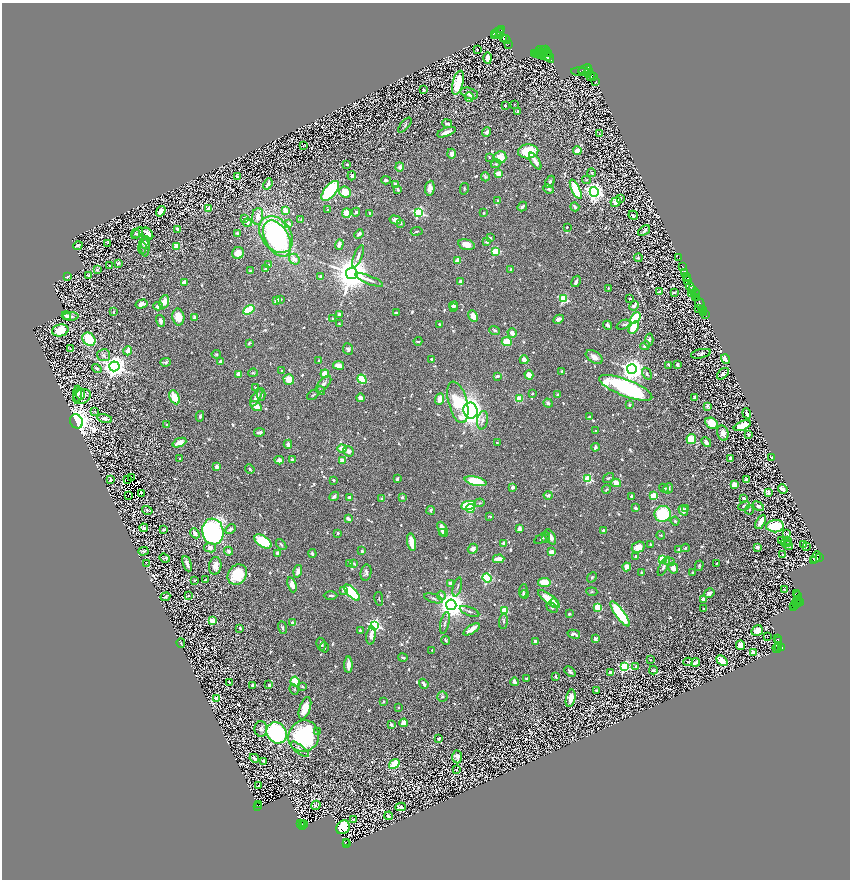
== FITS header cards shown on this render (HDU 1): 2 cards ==
NAXIS1  =                 1696
NAXIS2  =                 1755

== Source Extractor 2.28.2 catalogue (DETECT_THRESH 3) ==
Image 1696 x 1755 px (HDU 1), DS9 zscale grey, zoomed out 1/2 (1 PNG px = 2 x 2 image px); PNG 852 x 882 px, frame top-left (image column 1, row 1754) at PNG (2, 3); each listed source drawn as its Kron ellipse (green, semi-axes under 4 px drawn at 4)
Background 0.695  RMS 0.019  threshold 0.0564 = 3 sigma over >= 5 px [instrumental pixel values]
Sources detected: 1301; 169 cannot appear on this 1/2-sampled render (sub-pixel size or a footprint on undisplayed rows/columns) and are neither listed nor drawn; of the other 1132, the 500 brightest by FLUX_AUTO listed and drawn (632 fainter detections omitted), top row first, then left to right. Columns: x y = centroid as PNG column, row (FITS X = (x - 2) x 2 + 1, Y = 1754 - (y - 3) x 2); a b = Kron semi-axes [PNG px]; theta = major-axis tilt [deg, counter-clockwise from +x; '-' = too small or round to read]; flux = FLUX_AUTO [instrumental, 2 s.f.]
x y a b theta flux
501 29 2 1 - 14
497 32 7 3 19 81
500 32 2 1 - 130
494 35 3 2 - 78
497 35 3 2 - 98
500 36 3 3 - 9.7
503 39 3 2 - 99
506 39 5 2 - 230
508 44 2 2 - 50
477 49 2 2 - 11
546 49 3 1 - 44
543 50 4 2 - 240
541 53 7 2 -66 490
547 53 2 1 - 9.7
534 54 2 1 - 33
538 54 4 1 - 18
536 55 2 1 - 86
544 55 4 2 - 120
547 56 4 3 - 120
488 58 6 4 -89 23
550 58 5 2 - 150
585 69 7 3 22 1200
589 70 2 1 - 270
581 72 9 3 -5 240
587 73 4 3 - 190
591 76 3 3 - 51
594 77 4 2 - 190
596 81 2 1 - 75
458 83 12 5 75 110
424 90 2 2 - 19
469 93 9 5 -18 20
469 97 5 3 - 5.8
514 104 2 2 - 4.1
505 106 2 2 - 6.5
518 111 2 2 - 6.4
447 124 5 3 - 8.2
405 125 9 3 50 5.5
446 132 10 3 19 29
486 132 5 4 - 11
599 134 3 2 - 3.9
303 145 3 2 - 4.4
577 150 4 4 - 26
528 151 10 7 5 98
451 154 5 4 - 18
489 157 3 2 - 4.2
500 157 6 6 - 58
535 161 9 3 -57 30
347 164 2 2 - 12
496 164 5 4 - 5.4
400 167 4 4 - 9.5
592 173 4 3 - 4.4
499 174 3 3 - 53
352 176 4 4 - 11
237 177 4 2 - 7.1
485 177 4 4 - 4.5
386 180 4 3 - 9.2
586 180 4 4 - 4.8
550 182 6 3 59 14
268 184 6 2 68 15
396 184 4 3 - 11
430 188 7 4 85 22
398 189 3 2 - 9.8
464 189 6 2 77 4.2
549 189 5 4 - 6
576 189 10 3 -64 220
330 191 12 6 50 430
345 192 6 5 - 69
594 192 5 4 - 2000
620 198 2 2 - 4.1
498 201 3 3 - 12
616 202 5 4 - 23
522 207 5 3 - 12
575 207 5 3 - 12
209 209 3 3 - 32
286 210 4 3 - 48
327 210 2 2 - 4.1
161 211 5 3 - 49
356 212 4 4 - 9.3
419 212 4 4 - 400
346 213 5 4 - 57
370 213 3 3 - 9.1
483 213 2 2 - 6.5
633 215 5 2 - 5.8
258 216 8 5 84 27
245 219 3 3 - 4.3
301 220 2 2 - 4.5
395 220 6 4 -14 23
247 222 4 4 - 13
289 223 2 2 - 20
400 223 3 3 - 7.9
567 227 2 2 - 5.6
178 229 4 2 - 9.2
417 231 6 3 8 4.8
644 231 7 3 37 10
137 233 7 2 48 7
237 233 3 2 - 5.4
136 234 4 3 - 4.7
148 234 7 4 -50 45
276 234 20 14 -52 640
359 234 5 3 - 11
490 238 4 3 - 7.5
277 239 20 11 -61 440
145 242 6 5 - 9.8
487 242 2 2 - 35
107 243 2 1 - 21
78 245 5 3 - 21
339 245 5 3 - 22
466 245 8 5 -14 37
177 246 3 3 - 120
142 248 6 3 87 4.1
145 248 9 4 -89 14
495 251 3 3 - 160
238 253 6 6 - 34
358 256 12 3 68 14
638 258 4 3 - 5.2
679 258 3 1 - 11
294 259 5 5 - 28
457 261 4 3 - 35
118 263 3 3 - 8.6
268 265 4 3 - 6
109 266 2 2 - 7.2
682 266 3 2 - 41
265 269 3 3 - 9
511 269 3 3 - 7.5
97 270 4 3 - 6.1
250 271 3 3 - 5
685 272 4 2 - 790
352 274 5 5 - 12000
68 276 4 2 - 18
89 276 4 3 - 14
687 276 2 1 - 100
321 277 4 3 - 12
688 278 3 2 - 180
369 280 14 3 -21 18
576 281 6 3 59 11
687 281 2 1 - 24
185 282 4 3 - 34
460 282 4 3 - 13
690 287 4 2 - 240
608 288 2 2 - 4.5
693 289 2 2 - 99
659 292 3 3 - 21
674 292 3 2 - 5
695 293 5 2 - 66
692 294 4 2 - 120
695 297 3 1 - 220
697 297 2 2 - 180
630 298 2 2 - 8.7
280 299 4 3 - 6.2
563 299 3 3 - 290
277 301 3 3 - 34
164 302 7 4 70 39
700 303 7 2 -66 960
141 304 6 4 15 21
158 306 4 4 - 20
454 306 4 3 - 13
634 306 5 3 - 16
454 308 2 2 - 5.5
699 308 2 1 - 76
702 309 2 2 - 340
249 310 6 3 33 140
113 312 4 3 - 4.6
704 312 3 1 - 92
396 313 4 2 - 7.7
339 314 3 3 - 16
705 315 2 2 - 190
66 316 4 3 - 11
71 316 8 4 2 6.6
473 316 6 4 -63 41
178 317 8 6 -79 70
195 318 3 3 - 15
635 318 6 4 50 170
332 319 2 2 - 12
558 319 6 4 26 12
160 321 6 3 -73 18
339 324 3 2 - 4.1
440 324 3 3 - 5.5
608 325 4 3 - 12
623 325 7 4 24 8.4
634 327 7 4 57 150
60 330 8 6 13 98
495 330 5 3 - 6.3
512 333 5 3 - 31
89 339 7 6 - 170
649 340 7 3 76 10
418 341 4 3 - 4.8
507 342 5 4 - 67
249 343 4 2 - 4.6
645 346 5 3 - 7.7
70 349 4 3 - 4.8
348 349 6 5 - 9.8
128 351 4 3 - 55
216 354 5 4 - 5.1
701 354 10 4 12 9.2
104 355 6 6 - 11
594 357 9 5 -33 25
432 359 3 3 - 5.2
726 359 5 3 - 31
319 360 3 3 - 6.2
524 360 4 3 - 27
166 362 5 3 - 8.1
220 362 2 2 - 43
678 364 4 3 - 8.3
339 365 5 4 - 35
669 365 4 2 - 4.7
114 366 5 5 - 3500
97 368 5 4 - 7.7
632 369 5 5 - 3500
281 371 4 3 - 4.2
562 371 3 3 - 7.6
253 373 5 4 - 4.4
239 374 4 3 - 35
325 374 4 4 - 51
647 374 6 3 -58 8.9
723 374 7 4 44 11
529 375 4 4 - 35
497 376 4 3 - 8.8
289 379 5 5 - 61
362 379 5 3 - 170
323 384 10 5 47 14
255 388 2 2 - 9
626 388 28 8 -21 630
321 390 4 4 - 5.5
77 394 8 4 -90 11
80 394 6 5 - 8.4
261 394 6 4 90 9.1
532 394 4 3 - 4.8
313 395 6 2 33 4
557 395 4 3 - 7.1
82 397 9 7 28 17
174 397 7 4 -63 80
694 397 3 2 - 6.9
256 398 10 4 60 31
360 398 4 4 - 18
440 399 6 4 69 40
519 399 4 3 - 70
458 402 21 9 -75 180
548 403 5 4 - 8.2
629 405 3 3 - 6.5
256 406 6 3 -32 52
707 406 3 3 - 8.2
471 411 8 7 - 2200
95 412 2 2 - 6.8
747 413 5 3 - 18
200 416 5 3 - 6.9
589 417 4 2 - 5.7
105 419 7 3 -12 15
482 420 9 5 80 15
76 421 7 6 - 4800
711 423 6 5 - 61
167 425 4 4 - 5.2
742 426 9 4 23 71
596 431 2 2 - 5
259 432 5 3 - 13
723 433 8 5 -77 23
749 434 4 3 - 11
691 439 5 4 - 95
706 442 5 3 - 19
179 443 7 3 22 45
497 443 3 2 - 4.7
288 444 5 3 - 12
595 447 4 3 - 15
342 448 4 3 - 52
348 451 6 4 -41 18
180 458 2 2 - 4.4
731 458 3 3 - 9
772 458 3 2 - 6.5
292 459 4 3 - 5.1
279 460 5 4 - 20
342 460 3 3 - 31
217 466 4 3 - 17
250 469 5 3 - 6.4
132 477 3 2 - 10
608 478 6 3 34 5.2
128 479 2 1 - 5.4
397 479 4 2 - 10
588 479 3 3 - 240
111 480 3 2 - 20
333 480 3 2 - 4.7
747 480 3 3 - 24
476 481 11 4 -13 160
616 483 5 4 - 42
734 484 4 4 - 36
513 487 3 3 - 12
664 488 5 3 - 5
668 488 5 4 - 16
606 489 4 2 - 5.2
783 489 5 3 - 29
769 493 3 3 - 33
141 494 3 2 - 7.5
548 495 4 3 - 10
128 496 2 1 - 110
334 496 5 3 - 8.8
631 496 3 3 - 5
654 496 3 3 - 140
349 497 4 3 - 6.7
402 497 2 2 - 29
744 498 4 3 - 7.5
382 499 4 3 - 6.2
480 503 5 3 - 4.4
468 505 7 4 10 150
744 506 6 4 25 6.9
758 506 6 4 -34 15
470 508 4 3 - 40
635 508 3 2 - 9.9
686 509 4 3 - 8.9
147 510 5 3 - 4.7
431 510 4 3 - 7.4
683 510 5 4 - 31
749 510 5 3 - 4.6
663 514 8 8 - 200
490 516 4 2 - 5.9
348 519 4 3 - 17
675 521 4 4 - 6.1
761 522 8 3 60 34
775 526 9 6 1 150
144 528 4 3 - 12
231 529 6 4 43 9.9
443 529 8 4 -66 34
519 529 4 3 - 15
164 530 3 2 - 5.2
603 530 2 2 - 18
213 532 13 10 -82 840
195 533 5 4 - 20
338 533 2 2 - 16
443 533 3 3 - 10
787 534 4 3 - 4.9
661 535 4 3 - 4.2
550 537 8 4 -59 32
542 538 9 3 29 8.1
546 538 4 3 - 4
787 540 2 2 - 10
263 541 10 5 -34 150
781 541 3 2 - 6.2
412 542 9 3 -79 81
504 543 2 2 - 39
785 543 5 2 - 4.4
650 544 4 2 - 4.1
803 544 2 1 - 9.3
281 545 6 3 -52 6.1
788 545 5 4 - 11
638 547 7 5 25 47
758 547 3 3 - 22
806 547 2 2 - 9.1
210 548 6 4 -10 18
685 548 4 3 - 4
473 549 5 4 - 14
678 550 3 2 - 11
143 551 5 2 - 6.4
229 551 4 4 - 13
362 551 2 2 - 19
551 552 3 3 - 38
278 553 4 3 - 12
312 553 4 2 - 8.6
783 555 3 2 - 14
636 556 3 2 - 5.3
816 557 6 3 63 410
820 557 2 2 - 210
164 558 5 2 - 4
498 559 6 3 3 58
662 559 4 3 - 140
813 561 3 1 - 16
669 562 5 3 - 5.6
146 563 2 1 - 7.5
350 563 2 2 - 9
354 563 4 2 - 4.4
717 563 3 2 - 4.1
187 564 8 3 -68 19
215 566 9 6 83 31
664 566 10 3 64 10
699 566 5 2 - 4.3
627 567 4 4 - 28
673 568 5 5 - 30
298 571 6 4 73 19
693 572 3 2 - 4.2
366 573 8 5 79 12
641 573 3 3 - 4.2
237 575 11 9 54 120
592 577 5 4 - 7.3
487 578 5 3 - 380
195 580 3 2 - 4.5
205 580 2 2 - 4
450 583 4 3 - 10
544 583 6 4 -10 70
292 585 8 4 -72 31
457 587 10 3 75 6.6
784 589 2 1 - 10
343 590 4 4 - 8.8
523 591 7 3 83 7.9
592 592 5 4 - 4.8
352 593 10 4 -46 320
709 593 6 3 31 18
524 594 4 4 - 13
797 594 2 2 - 21
189 595 3 2 - 4
331 595 7 2 1 6.7
441 595 5 4 - 11
798 595 2 2 - 75
165 597 5 3 - 7.6
433 598 10 3 -16 8
379 599 7 3 -79 4.3
549 599 13 4 -38 93
703 599 3 3 - 11
798 599 3 1 - 19
797 602 5 2 - 150
554 603 4 4 - 15
796 603 3 2 - 190
800 603 3 2 - 170
451 605 5 5 - 6000
795 605 2 1 - 8.2
793 606 2 1 - 12
597 607 3 3 - 120
552 608 6 4 -40 6.2
704 609 3 3 - 5.1
469 611 10 3 -21 9.1
504 611 3 3 - 150
569 614 3 2 - 5.4
620 614 15 4 -54 310
212 621 3 3 - 120
503 621 7 3 83 7.4
292 623 3 3 - 23
445 623 11 3 77 8.6
374 626 4 4 - 750
282 627 6 3 -72 7.3
240 628 3 2 - 5.4
472 629 9 3 32 28
757 630 6 5 - 45
360 631 3 3 - 5
574 634 6 3 -14 13
371 636 9 4 83 27
768 637 2 1 - 6.3
595 639 4 3 - 12
778 639 2 1 - 23
446 640 4 3 - 7
535 641 3 3 - 11
779 641 2 2 - 89
181 643 5 3 - 5.6
321 644 6 4 -78 11
741 645 5 4 - 59
324 647 5 2 - 5.1
779 647 2 2 - 91
777 648 5 3 - 210
781 648 3 2 - 160
432 650 2 2 - 6
754 653 3 3 - 62
403 658 5 3 - 4.9
651 660 2 2 - 4.4
722 661 6 4 -44 66
688 662 5 3 - 4.3
696 662 4 3 - 28
348 665 8 3 89 42
624 667 4 4 - 510
636 667 3 3 - 19
653 670 4 2 - 5
570 671 6 4 -43 11
610 673 4 3 - 15
556 676 3 2 - 5.2
526 678 3 3 - 5.3
295 681 5 4 - 86
229 682 3 2 - 6
514 682 4 3 - 25
424 684 5 3 - 17
253 685 3 3 - 12
269 685 3 3 - 11
302 686 3 2 - 6.9
294 689 5 3 - 4.2
597 690 4 2 - 4.1
442 696 5 5 - 7.4
571 698 9 4 77 43
217 699 3 3 - 110
384 701 3 3 - 4.2
398 707 2 2 - 5.2
305 708 11 5 72 75
403 723 4 4 - 34
391 725 3 3 - 9.8
261 729 8 6 90 18
317 732 3 3 - 6.1
277 733 11 9 -53 570
304 736 16 15 - 450
439 739 3 3 - 8.4
300 749 11 4 -38 15
457 757 6 4 -86 10
254 758 5 2 - 16
264 761 4 3 - 6.2
394 764 6 3 38 220
456 770 2 2 - 9.3
258 786 2 2 - 9
259 805 2 1 - 16
316 805 5 3 - 5.3
258 806 3 1 - 31
401 807 5 3 - 7.9
388 816 4 3 - 5.5
353 819 3 2 - 4
301 823 2 1 - 6.7
303 824 2 2 - 6.9
305 825 2 1 - 16
302 826 2 1 - 65
343 827 7 6 - 230
346 842 2 1 - 8.7
346 844 3 2 - 35
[632 fainter detections neither listed nor drawn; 169 sub-pixel or undisplayed-footprint detections neither listed nor drawn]